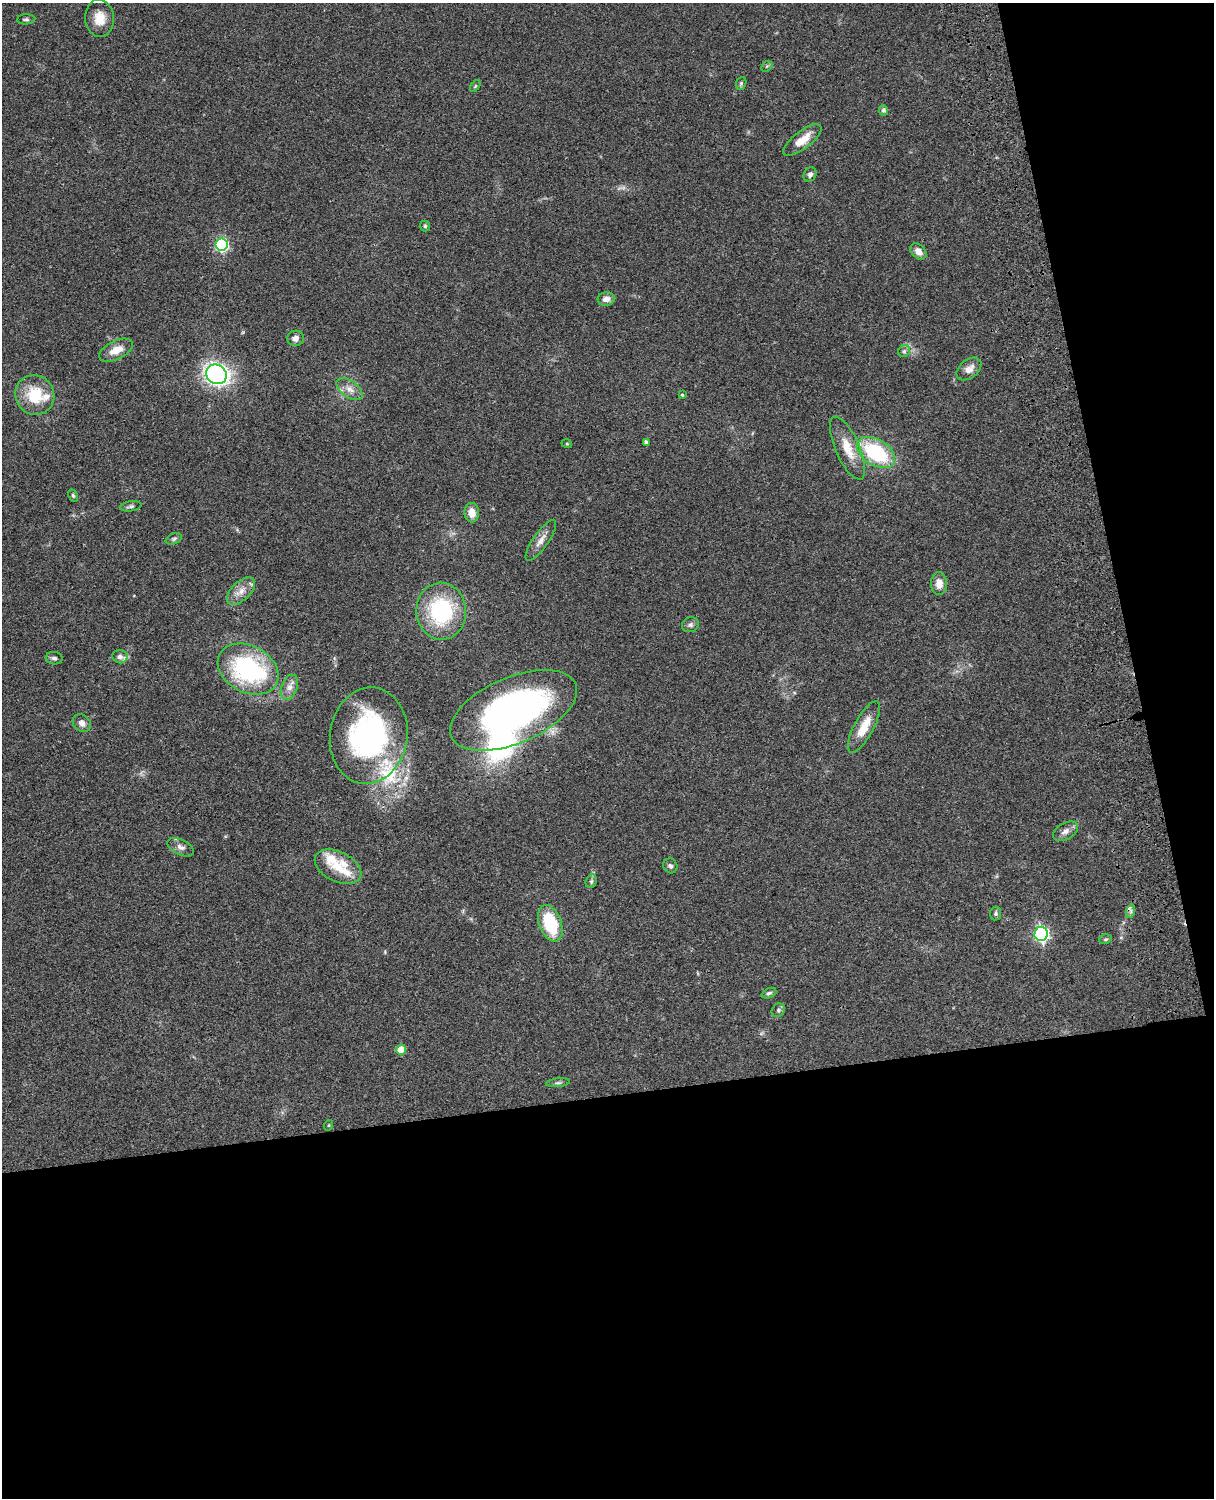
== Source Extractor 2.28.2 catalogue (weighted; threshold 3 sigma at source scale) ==
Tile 12 of 4 x 3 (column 4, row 3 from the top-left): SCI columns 3759-4970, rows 277-1772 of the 5088 x 4926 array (HDU 1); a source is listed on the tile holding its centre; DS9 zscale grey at full resolution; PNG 1216 x 1500 px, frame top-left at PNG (2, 3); each listed source drawn as its Kron ellipse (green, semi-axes under 4 px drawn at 4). Shown black and unused: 33% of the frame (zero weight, under 3 of 4 exposures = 6% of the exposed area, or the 3 px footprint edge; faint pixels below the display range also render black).
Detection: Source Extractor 2.28.2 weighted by HDU 2 'WHT'; one run over the whole footprint, this tile lists its part. Background 0.0871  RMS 0.0061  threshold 0.0272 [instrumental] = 3 sigma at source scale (4.5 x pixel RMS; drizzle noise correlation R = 1.50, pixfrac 1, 0.05/0.05 arcsec/px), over >= 5 px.
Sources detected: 65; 1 too faint to see at this stretch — neither listed nor drawn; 8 inside a brighter listed object's ellipse — not listed separately; the other 56 listed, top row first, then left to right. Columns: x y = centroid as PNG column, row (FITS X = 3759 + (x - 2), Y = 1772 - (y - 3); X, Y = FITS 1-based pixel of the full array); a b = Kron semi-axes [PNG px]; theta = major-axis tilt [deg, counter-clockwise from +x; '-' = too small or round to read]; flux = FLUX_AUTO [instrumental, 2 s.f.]
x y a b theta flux
100 18 19 14 -85 9
26 19 9 5 4 1.2
767 66 6 4 44 0.92
741 83 6 5 - 1
475 86 7 3 53 0.72
883 110 5 4 - 1.8
802 140 23 8 38 8.7
810 174 7 6 - 1.9
425 226 5 5 - 0.8
222 245 6 6 - 88
918 251 9 6 -44 4.1
606 299 8 7 - 3.5
295 338 8 7 - 3.1
116 350 18 9 25 7.8
904 351 6 5 - 1.2
969 369 14 9 38 5
216 374 11 9 -32 190
349 389 15 8 -36 4.7
35 395 20 19 - 21
682 395 3 3 - 0.71
646 442 4 4 - 1.4
567 444 5 3 - 0.53
848 448 34 12 -66 13
876 452 21 13 -32 47
73 495 6 4 -63 0.88
131 506 11 5 8 1.5
472 513 10 7 -86 6.2
174 539 8 5 22 1.3
541 540 24 7 55 5
939 584 11 8 -88 5.8
241 591 17 9 44 6
441 611 28 25 -85 54
690 625 9 7 24 1.9
120 657 7 6 - 2.1
54 658 8 6 -6 1.7
248 669 32 23 -28 83
289 687 13 8 69 3.8
514 710 67 33 23 200
82 723 10 8 -41 3.2
864 727 29 9 62 11
369 736 48 38 81 130
1065 831 13 8 30 3.4
181 847 14 7 -26 2.9
670 866 8 7 - 1.6
338 867 25 15 -26 13
591 881 7 5 70 1.2
1131 911 7 4 72 1.4
996 913 7 5 80 1.1
550 923 19 11 -70 30
1041 934 7 7 - 140
1105 939 6 4 19 0.88
769 993 8 5 23 1.3
778 1010 7 6 - 1.3
401 1050 5 5 - 11
558 1083 12 4 6 1.3
329 1125 5 3 - 0.51